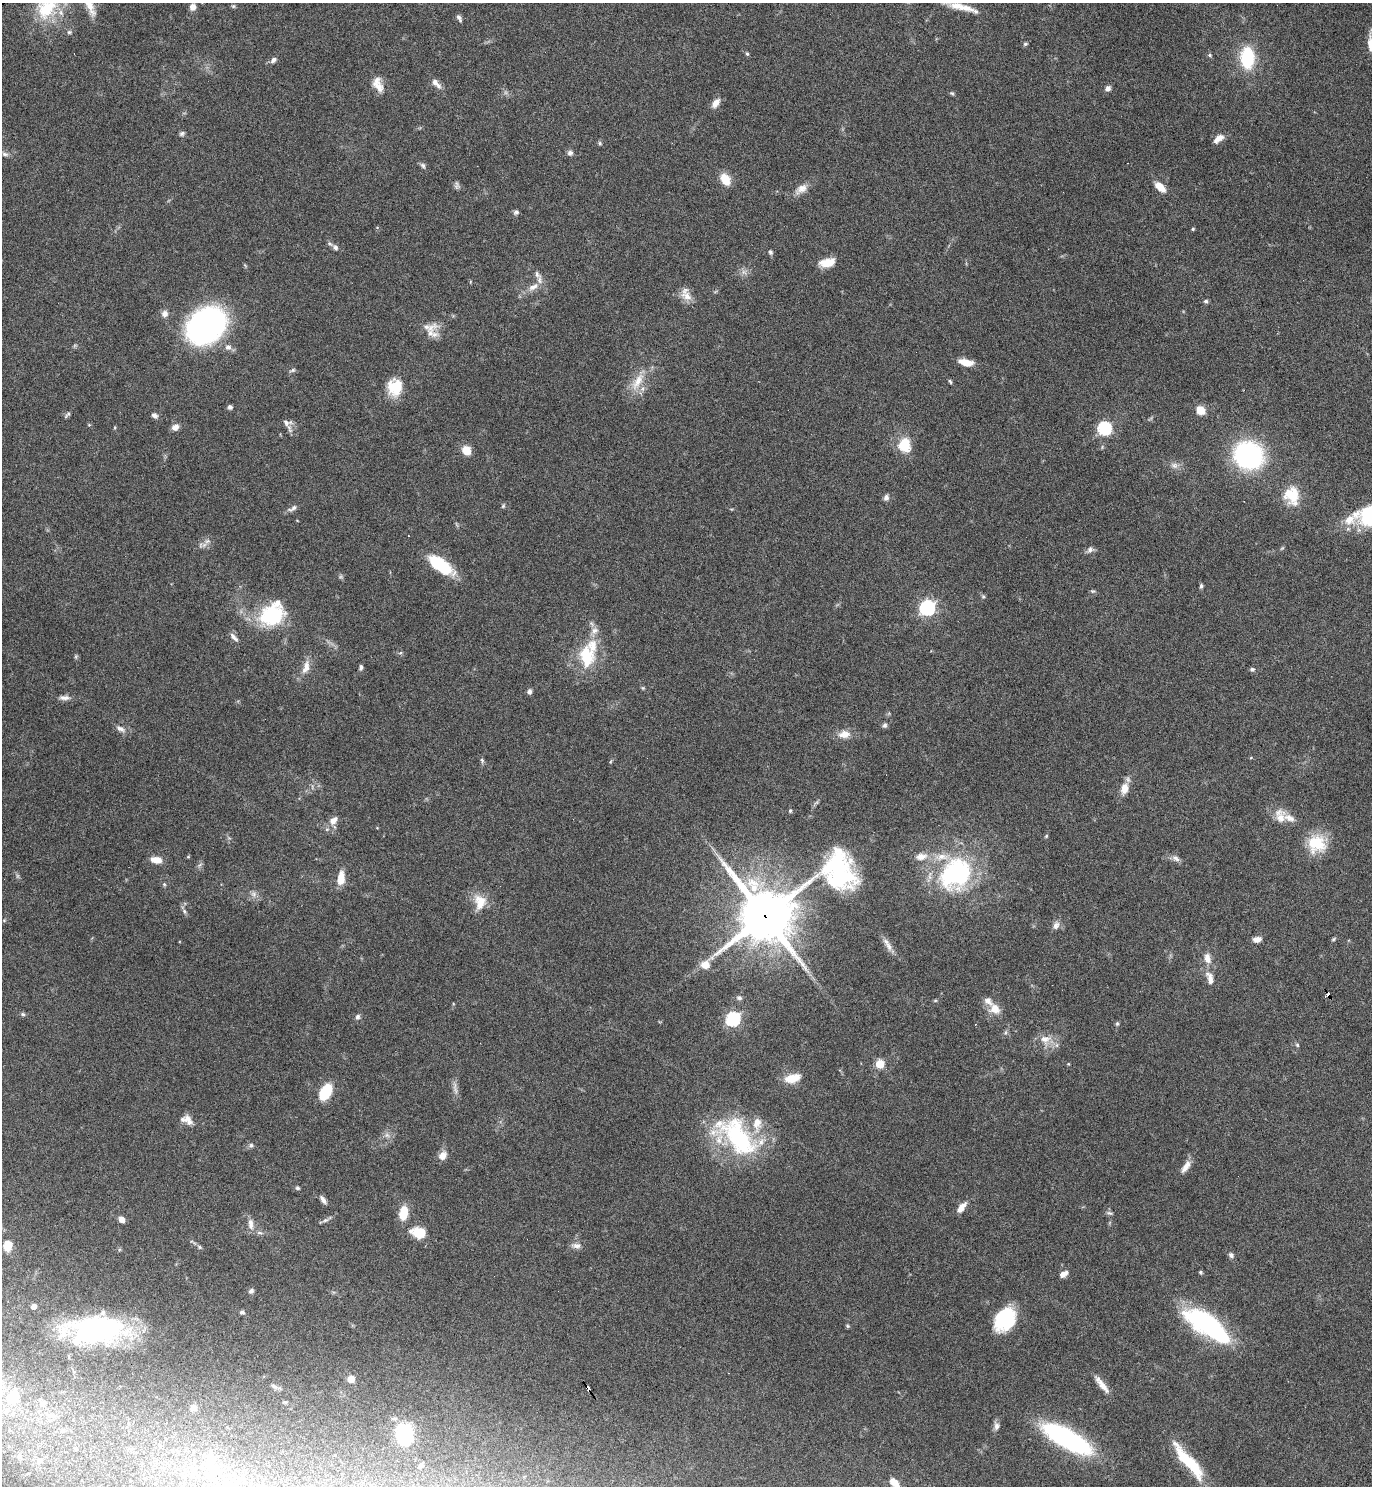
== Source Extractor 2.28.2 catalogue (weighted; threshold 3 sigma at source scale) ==
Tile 6 of 4 x 4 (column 2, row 2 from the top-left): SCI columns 1567-2936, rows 3020-4503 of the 6013 x 6036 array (HDU 1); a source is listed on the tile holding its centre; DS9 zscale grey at full resolution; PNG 1374 x 1488 px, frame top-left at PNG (2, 3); no overlay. Shown black and unused: <1% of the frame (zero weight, under 4 of 7 exposures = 3% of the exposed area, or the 3 px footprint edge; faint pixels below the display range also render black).
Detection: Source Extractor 2.28.2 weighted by HDU 2 'WHT'; one run over the whole footprint, this tile lists its part. Background 0.0469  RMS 0.0039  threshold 0.0159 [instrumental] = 3 sigma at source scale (4.09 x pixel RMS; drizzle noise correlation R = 1.36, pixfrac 0.8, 0.05/0.05 arcsec/px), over >= 5 px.
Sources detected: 195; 2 inside a brighter object's white glare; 1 cosmic-ray / hot-pixel residue — not listed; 15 inside a brighter listed object's ellipse — not listed separately; the other 177 listed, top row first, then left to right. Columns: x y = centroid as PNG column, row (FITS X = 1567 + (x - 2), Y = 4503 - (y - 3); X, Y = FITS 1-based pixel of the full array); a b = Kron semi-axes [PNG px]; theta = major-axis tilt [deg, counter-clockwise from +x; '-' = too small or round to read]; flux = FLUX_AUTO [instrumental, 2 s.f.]
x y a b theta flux
89 5 30 9 -66 5.3
233 6 5 5 - 0.51
193 7 7 7 - 2.3
46 8 33 25 59 18
966 8 36 9 -19 5.8
459 18 8 5 -61 1
69 32 5 5 - 0.64
1370 43 20 8 87 3
1025 44 6 5 - 0.61
747 54 5 4 - 0.44
1210 55 6 4 -28 0.62
1247 58 14 9 89 28
273 60 8 6 49 1.2
436 83 17 7 -46 2.2
379 87 17 11 -80 3.3
1108 88 7 6 - 1.4
952 93 6 4 -21 0.53
716 103 13 7 54 2.5
182 134 7 5 30 0.78
1219 139 14 7 37 2.7
600 143 6 4 -62 0.52
570 153 7 7 - 1.1
5 154 9 6 -9 1.2
423 165 8 6 -53 0.91
725 179 11 8 -58 6.6
457 185 9 6 -83 0.97
1160 187 14 7 -43 4.4
801 189 17 10 35 3.2
516 212 7 6 - 0.85
1193 229 4 3 - 0.46
335 247 7 6 - 1.1
770 252 6 5 - 0.76
827 263 17 9 13 5.3
744 272 9 4 -44 1
537 275 13 7 -53 1.9
533 287 17 8 31 3.5
686 296 17 11 -31 3.6
1206 301 6 5 - 0.76
165 314 9 8 - 1.8
206 325 33 26 39 100
431 328 24 9 31 4
228 347 9 7 -1 1.6
966 362 14 6 -12 5.1
292 370 8 5 18 0.73
638 381 29 10 59 6.7
950 381 6 4 -62 0.52
395 389 23 14 -53 7.9
230 407 6 5 - 0.91
1201 410 11 9 -46 3.8
67 415 11 4 45 0.69
154 415 8 6 -36 1.2
286 423 11 8 -58 1.8
175 427 9 7 26 2
1104 428 6 6 - 61
904 445 12 11 - 11
466 450 10 8 -49 4.4
1248 455 19 17 -22 83
1174 465 10 8 -24 1.7
1289 493 24 20 70 8.2
886 497 8 6 72 1.3
503 506 6 4 46 0.5
293 508 13 6 29 1.5
1349 520 16 12 44 4.7
204 545 8 5 45 1.2
1090 549 9 8 - 1.3
440 565 27 11 -35 19
1201 586 6 4 81 0.67
1092 591 6 4 -9 0.54
983 596 7 5 -62 0.63
927 608 7 6 - 93
272 615 28 21 39 27
594 630 11 8 39 2.2
234 637 15 6 -48 1.6
400 653 6 3 18 0.47
586 656 27 18 -82 15
306 667 21 9 73 3.6
361 667 7 5 -89 0.8
1252 669 6 5 - 0.68
643 688 5 5 - 0.45
529 692 6 5 - 1.1
64 698 15 6 -2 1.9
885 725 7 6 - 0.8
120 729 13 6 -27 1.7
844 734 16 10 2 3.6
1251 758 5 3 - 0.33
482 760 7 5 -69 0.68
1124 788 14 9 78 3.9
790 811 4 3 - 0.55
1280 816 20 14 -80 4.8
333 820 12 8 45 2.9
1046 836 5 4 - 0.43
1317 844 23 23 - 12
188 856 4 4 - 0.4
921 857 16 10 8 3.4
1176 858 12 6 -27 1.6
156 860 12 7 -10 3.7
838 870 68 45 74 48
955 873 40 31 39 52
341 878 15 8 85 5.2
164 884 5 4 - 0.52
754 888 15 13 41 8
254 894 8 8 - 1.5
480 902 21 15 -83 6.3
184 911 6 5 - 0.72
765 916 18 16 -45 2100
4 920 5 5 - 0.5
1056 925 11 8 67 1.8
1257 939 10 6 5 2
1333 939 7 4 29 0.52
889 946 16 7 -59 2.5
1207 958 13 8 -77 3
705 965 13 11 14 3.9
1210 978 20 9 -74 3.3
1328 995 4 3 - 23
739 998 8 6 -10 0.9
935 1001 6 4 19 0.4
995 1009 14 12 -32 4.2
23 1014 6 5 - 0.62
358 1017 7 6 - 0.94
733 1019 7 6 - 63
1117 1023 5 5 - 0.55
1045 1039 15 13 0 4.4
1297 1045 5 4 - 0.49
880 1064 5 5 - 14
1068 1064 4 3 - 0.32
792 1078 19 10 15 6
455 1088 20 4 -81 1.7
326 1092 17 10 62 11
188 1120 15 8 -54 2.7
387 1135 8 6 -44 1.2
738 1137 58 32 -48 47
251 1145 6 5 - 0.75
443 1156 11 8 51 2.8
1186 1167 18 7 56 2.9
297 1188 5 4 - 0.65
323 1200 11 5 -58 1.3
961 1207 14 7 51 3
403 1213 12 7 81 9.7
1109 1213 8 5 -10 0.81
121 1219 6 6 - 2.2
325 1220 7 5 8 0.89
251 1224 16 7 -87 2.3
418 1232 13 9 -9 10
7 1246 11 9 -87 4.9
576 1246 13 7 -2 1.8
199 1247 6 5 - 0.64
1231 1255 8 6 -48 0.99
1200 1272 5 4 - 0.51
1063 1274 9 6 28 2.2
251 1291 7 5 43 0.99
33 1306 4 4 - 2.2
242 1312 7 5 7 0.8
1005 1319 25 18 52 22
1209 1325 56 21 -37 46
848 1326 6 4 -70 0.44
96 1330 54 24 3 74
351 1379 5 5 - 6.8
275 1386 11 5 -35 0.99
1102 1386 24 6 -53 3.6
588 1388 6 3 -60 16
13 1396 25 20 66 15
43 1403 12 6 25 1.7
193 1407 8 7 - 1.2
50 1415 13 7 2 2.6
996 1426 11 7 86 1.5
404 1435 22 17 -83 18
1066 1438 46 14 -30 68
159 1446 8 4 -80 0.76
75 1449 5 4 - 0.4
172 1451 6 4 -73 0.56
19 1456 9 7 -64 1.6
39 1461 8 7 - 1.4
1188 1461 50 11 -50 18
421 1465 5 4 - 0.86
215 1469 38 15 -39 19
193 1470 13 11 65 5.3
894 1483 13 7 -44 3.4
Overlapping masked pixels (flux is a lower limit): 3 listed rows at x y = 765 916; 1328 995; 588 1388
Isophote crosses this tile's border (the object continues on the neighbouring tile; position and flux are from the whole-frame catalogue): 4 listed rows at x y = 89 5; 46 8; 1370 43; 894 1483